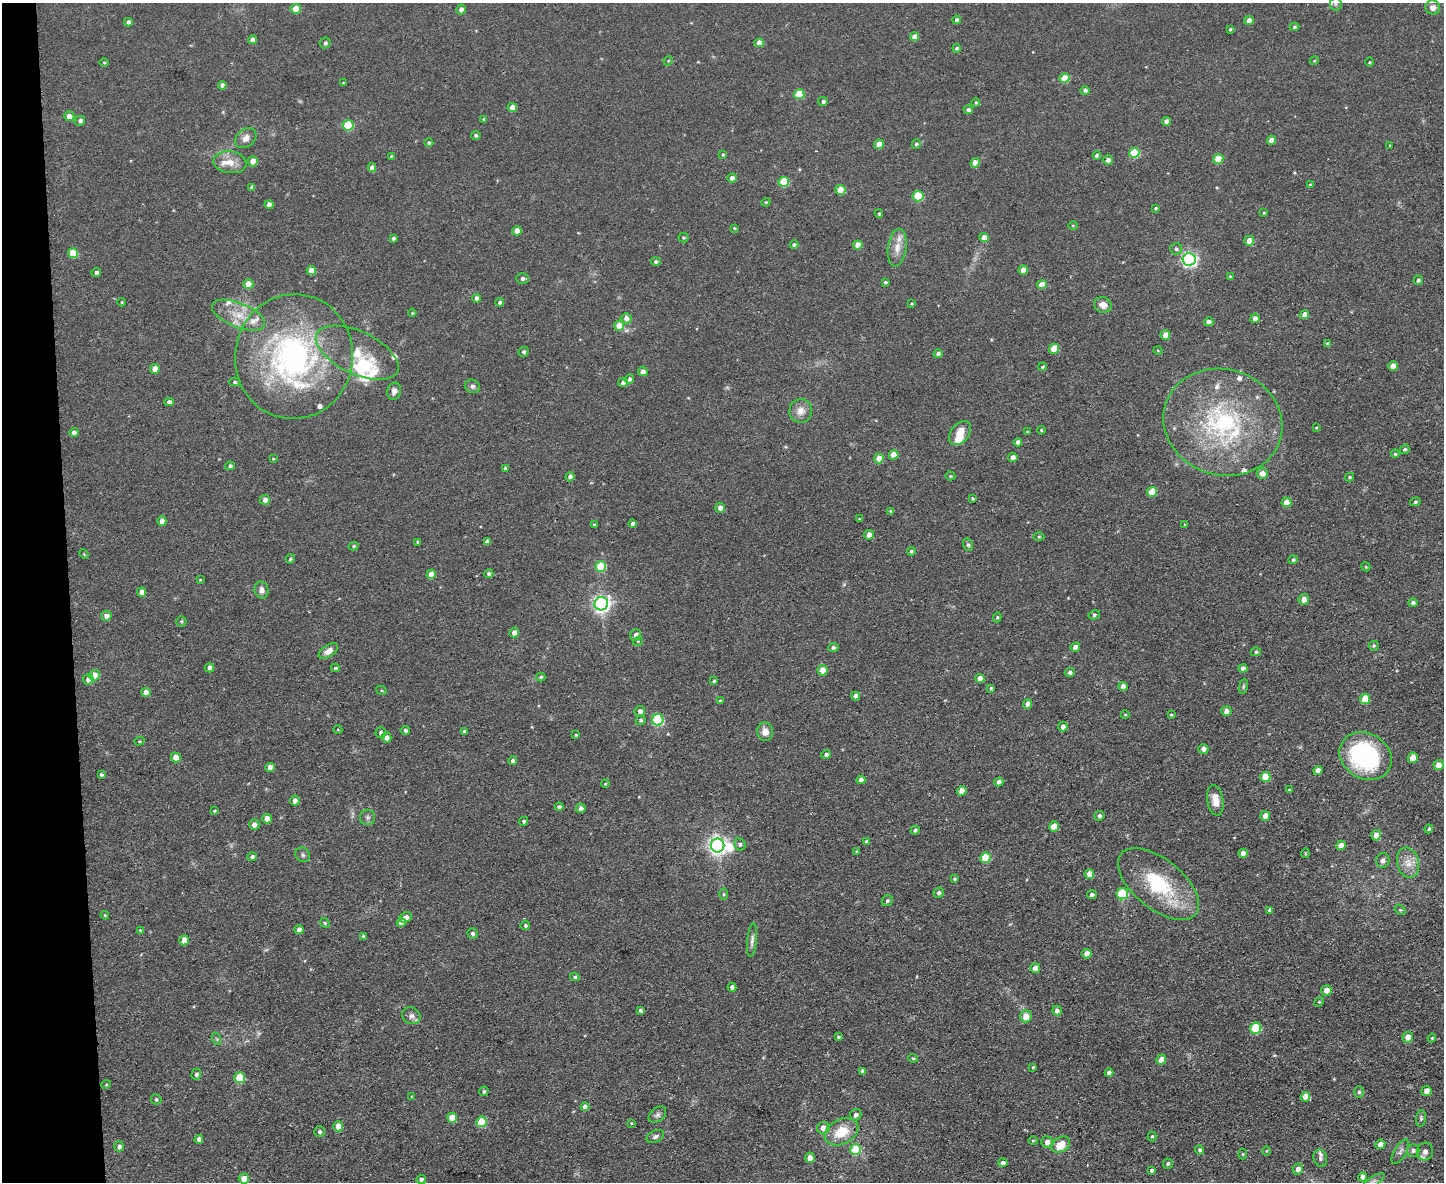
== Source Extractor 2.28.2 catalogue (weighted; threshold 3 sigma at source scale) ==
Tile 4 of 3 x 4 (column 1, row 2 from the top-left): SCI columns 239-1680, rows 2359-3538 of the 4693 x 4717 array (HDU 1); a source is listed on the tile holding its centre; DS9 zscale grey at full resolution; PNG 1446 x 1184 px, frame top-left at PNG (2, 3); each listed source drawn as its Kron ellipse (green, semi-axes under 4 px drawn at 4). Shown black and unused: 5% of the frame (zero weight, under 2 of 3 exposures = <1% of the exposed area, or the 3 px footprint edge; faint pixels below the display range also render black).
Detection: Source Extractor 2.28.2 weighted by HDU 2 'WHT'; one run over the whole footprint, this tile lists its part. Background 0.0555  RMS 0.0087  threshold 0.039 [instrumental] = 3 sigma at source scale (4.5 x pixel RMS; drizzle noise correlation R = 1.50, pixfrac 1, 0.05/0.05 arcsec/px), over >= 5 px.
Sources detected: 361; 3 inside a brighter object's white glare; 1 cosmic-ray / hot-pixel residue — neither listed nor drawn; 17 inside a brighter listed object's ellipse — not listed separately; the other 340 listed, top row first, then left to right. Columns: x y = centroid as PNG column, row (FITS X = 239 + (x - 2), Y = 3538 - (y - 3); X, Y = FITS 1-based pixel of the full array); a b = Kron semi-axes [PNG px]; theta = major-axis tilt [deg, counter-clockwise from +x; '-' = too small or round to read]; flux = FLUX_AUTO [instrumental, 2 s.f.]
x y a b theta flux
1336 4 6 6 - 1.8
1433 7 7 7 - 4.5
296 9 5 5 - 15
461 9 5 4 - 3.9
957 20 4 4 - 2.2
1249 20 4 4 - 7
128 22 4 4 - 2.9
1294 27 5 4 - 1.5
1230 29 3 3 - 1.1
915 37 4 4 - 9.1
252 40 4 4 - 5.2
325 43 5 5 - 2.1
759 43 4 4 - 9.3
957 48 4 3 - 1.9
668 61 5 4 - 0.78
1314 61 4 3 - 0.78
104 62 5 3 - 0.8
1369 62 5 3 - 0.76
1064 78 5 4 - 17
343 83 3 3 - 0.9
222 85 4 4 - 3.2
1085 91 5 4 - 2.3
799 94 5 5 - 27
823 101 5 4 - 2.1
976 103 5 4 - 1.2
512 107 5 4 - 7.9
968 110 4 4 - 2.5
69 116 5 5 - 8.5
484 119 4 3 - 1.8
80 121 5 4 - 2.7
1166 121 4 4 - 5.3
348 125 5 5 - 43
476 135 4 4 - 1.6
246 138 12 8 40 6
1271 140 5 4 - 8.4
429 143 4 4 - 1.7
879 144 5 4 - 9.3
916 144 5 4 - 1.6
1390 145 3 3 - 0.7
1134 153 5 5 - 35
723 155 4 3 - 1.2
1097 155 4 4 - 2.3
391 156 4 3 - 1.4
1218 159 5 5 - 21
1108 160 5 4 - 3.9
253 161 5 5 - 11
230 162 16 11 -8 10
975 163 4 4 - 9.1
372 168 4 4 - 4.4
732 178 5 4 - 4.3
784 182 5 5 - 30
1310 185 4 3 - 1.2
252 187 4 4 - 2.6
840 190 5 5 - 18
918 196 5 5 - 35
766 202 4 3 - 0.88
269 205 4 4 - 5.3
1156 208 4 3 - 1.2
879 213 4 3 - 1.2
1264 213 4 3 - 0.81
1073 225 5 3 - 0.73
734 228 3 2 - 0.76
517 231 5 4 - 7.3
683 237 5 5 - 1.2
984 237 5 4 - 7.7
393 238 4 4 - 1.7
1249 241 5 5 - 9.5
794 245 4 4 - 2.2
858 245 4 4 - 9.2
897 248 19 9 82 9.2
1176 249 6 5 - 1.9
73 253 5 5 - 21
1189 259 6 6 - 230
656 261 5 4 - 2.2
1023 270 4 4 - 8
311 271 4 4 - 10
96 272 5 4 - 2.7
1230 277 4 3 - 0.98
522 278 6 5 - 3.1
1418 280 5 4 - 1.6
885 282 4 3 - 1.4
248 284 5 5 - 14
1042 285 5 4 - 12
476 298 4 4 - 3.2
122 302 4 3 - 0.74
500 302 4 4 - 1.9
911 303 3 2 - 0.73
1103 305 9 7 -22 6.5
412 313 4 3 - 0.82
239 315 28 12 -22 19
1304 315 5 4 - 5.3
626 318 5 5 - 4.7
1255 318 5 4 - 4.1
1209 322 4 4 - 6.8
619 326 5 5 - 13
1165 335 5 4 - 7
1328 344 4 4 - 2.9
1054 349 5 5 - 20
1158 351 4 3 - 0.65
524 352 5 4 - 1.9
357 353 44 21 -25 30
938 354 4 4 - 2.5
294 357 62 59 80 210
1393 366 5 4 - 7.3
1042 367 4 3 - 1
155 369 5 5 - 9.7
643 371 5 5 - 3.7
629 379 5 4 - 2.1
234 382 5 4 - 1.2
623 383 5 4 - 3
472 386 8 6 -23 2.4
394 391 8 7 - 4.3
169 402 4 4 - 3.3
801 411 12 11 - 7.4
1223 422 60 53 -18 140
1316 428 4 3 - 0.8
1041 430 4 3 - 0.74
74 432 4 4 - 3.4
1027 432 4 3 - 1.1
960 433 13 9 51 13
1018 442 4 4 - 3.2
1405 449 5 4 - 1.6
1395 454 4 4 - 1.4
894 455 5 4 - 12
1013 457 5 4 - 4.2
879 458 5 5 - 11
273 459 4 3 - 0.98
230 466 5 4 - 2
505 468 4 4 - 1.5
1262 473 5 5 - 7.1
950 476 5 4 - 0.87
570 477 4 4 - 2.8
1350 477 4 3 - 1.1
1152 492 5 5 - 19
973 499 3 3 - 1.1
265 500 5 5 - 4.5
1286 502 5 5 - 13
1415 502 5 4 - 1.4
720 508 5 4 - 4.6
891 511 4 4 - 1.1
859 519 4 3 - 0.91
162 521 5 4 - 7
632 524 4 4 - 2.1
594 525 3 3 - 1.1
1185 525 4 3 - 0.85
869 535 5 5 - 6.8
1039 537 5 3 - 0.9
418 542 4 4 - 1.4
487 542 4 4 - 3.5
968 545 6 5 - 1.7
354 546 5 4 - 1.3
911 551 4 4 - 1.5
84 554 5 4 - 0.85
290 559 5 4 - 1.5
1293 560 4 4 - 1.7
601 567 5 5 - 35
1366 567 5 3 - 0.84
431 574 5 4 - 9.8
489 574 4 4 - 2.3
200 580 3 3 - 0.68
261 590 8 7 - 4.3
142 592 5 4 - 6.4
1304 599 5 5 - 6.7
1413 603 5 4 - 2.5
601 604 7 6 - 320
1094 615 6 4 18 1.3
106 616 5 5 - 5
997 617 5 4 - 1.1
181 621 5 5 - 1.4
514 632 5 4 - 6
636 635 6 5 - 3.1
638 641 5 3 - 0.7
1374 646 5 4 - 1.1
833 647 5 4 - 2.3
1075 647 4 4 - 5
328 651 11 6 34 5.6
1256 652 5 4 - 1.9
209 668 4 4 - 4.2
335 668 4 3 - 1.5
1243 668 4 4 - 3.5
823 670 5 5 - 14
1070 673 5 4 - 2.5
94 675 5 5 - 11
541 677 5 3 - 1.4
980 678 4 4 - 6.4
88 679 5 5 - 5.2
714 681 4 4 - 1.2
1123 686 4 4 - 4.2
1243 686 7 3 81 1.2
991 688 4 4 - 1.3
381 690 5 3 - 0.99
146 692 4 4 - 6.4
856 696 4 4 - 5.2
1365 699 5 5 - 22
720 701 4 4 - 1.2
1028 704 5 4 - 4.9
640 711 5 5 - 3.9
1226 711 5 5 - 5.7
1125 715 4 3 - 0.7
1171 715 4 3 - 0.95
641 720 5 4 - 1.4
658 720 5 5 - 68
1063 727 5 4 - 3.8
338 730 4 3 - 0.7
405 730 5 4 - 2.1
464 731 4 4 - 1.9
765 732 9 8 - 7.1
381 733 5 5 - 3.2
576 735 4 3 - 0.93
387 738 5 4 - 3.7
139 741 5 4 - 0.93
1203 749 5 4 - 3.7
826 754 5 4 - 2.2
1365 756 27 22 -31 120
176 758 5 5 - 11
1413 758 5 5 - 12
513 761 4 4 - 2.6
1438 765 5 5 - 8.7
270 767 5 4 - 7.4
1318 771 5 4 - 7.1
101 774 4 3 - 1.6
1265 777 5 5 - 22
861 780 4 4 - 3.7
999 782 4 4 - 3.3
605 784 4 3 - 0.76
1289 790 4 3 - 1.3
962 791 5 4 - 8.8
1215 800 15 8 -81 9.7
295 801 5 4 - 4.7
559 807 4 4 - 2.3
581 808 5 4 - 3.2
214 811 4 4 - 0.98
1099 816 5 5 - 2.1
1265 816 5 4 - 8.3
367 817 7 7 - 2.6
267 819 5 4 - 9.4
524 821 5 4 - 1.5
254 825 5 5 - 5
1054 826 5 5 - 15
1429 829 4 4 - 1.1
915 830 4 4 - 1.9
1376 835 5 5 - 7.1
866 842 4 3 - 1.9
740 844 6 5 - 1.9
1341 845 5 4 - 7.5
718 846 7 6 - 390
857 852 4 4 - 1.3
1243 853 5 4 - 6.3
1305 853 5 2 - 0.74
303 855 8 6 -46 2.1
252 857 4 4 - 2.4
985 858 5 5 - 30
1383 860 7 6 - 3.7
1408 863 15 11 -75 10
1089 874 5 5 - 7.6
955 879 3 3 - 1.2
1158 884 48 25 -39 63
939 893 5 5 - 1.9
724 894 6 4 -89 1.1
1122 894 6 5 - 63
1092 895 5 4 - 2.3
887 901 6 5 - 1.7
1270 910 4 4 - 2.4
1400 910 6 4 -40 1.2
105 915 4 4 - 0.94
405 917 6 5 - 5.4
325 923 5 4 - 1.2
401 923 4 4 - 4.2
525 925 5 4 - 1.9
140 930 4 4 - 0.98
299 930 4 4 - 3.6
472 934 5 5 - 2
364 937 4 4 - 1.7
184 940 5 4 - 9.1
752 940 17 5 85 3.6
1087 954 5 4 - 6.6
1035 968 5 5 - 7.5
575 977 5 4 - 1.6
732 987 4 4 - 3.1
1326 990 5 5 - 7
1319 1002 5 4 - 0.78
641 1010 4 3 - 2.1
1057 1011 5 4 - 3.5
411 1016 9 8 - 3.6
1026 1016 6 5 - 9.8
1256 1028 5 5 - 47
838 1037 4 3 - 1.1
1408 1037 5 5 - 7
1432 1038 4 3 - 0.96
217 1039 6 4 -71 1.3
913 1058 5 4 - 1.2
1161 1060 5 4 - 7.9
1033 1067 3 3 - 0.93
862 1071 4 4 - 2.4
1109 1073 4 4 - 3.5
196 1074 5 5 - 2
240 1078 5 5 - 27
106 1085 5 3 - 0.8
484 1091 5 4 - 1.4
1427 1091 5 5 - 7.1
1359 1092 6 5 - 1.7
412 1097 4 4 - 1.1
1305 1097 5 5 - 9.6
156 1099 5 5 - 1.6
585 1107 4 4 - 5.8
657 1115 10 6 38 3
856 1115 6 5 - 3.2
452 1118 5 5 - 14
1421 1118 8 5 82 1.8
481 1122 5 5 - 25
631 1123 3 3 - 0.81
338 1126 5 5 - 13
823 1128 6 6 - 6.3
319 1132 5 5 - 1.9
841 1132 18 12 28 22
655 1136 9 6 26 2.7
1152 1136 5 4 - 1
199 1139 4 4 - 3.7
1033 1141 4 4 - 0.96
1047 1142 5 5 - 5.2
1380 1144 5 4 - 4.9
1061 1145 10 7 33 15
119 1146 5 4 - 2.9
855 1150 5 5 - 42
1200 1150 5 4 - 1.9
1413 1150 6 6 - 2.3
1266 1151 5 3 - 0.77
1400 1152 14 6 60 3.4
1425 1152 9 8 - 4.2
1243 1154 5 3 - 0.83
810 1158 5 5 - 7.2
1320 1158 9 6 -71 3.2
1003 1163 5 4 - 3.4
1168 1164 5 5 - 1.6
1298 1169 5 5 - 4.3
1152 1170 4 3 - 2.3
1363 1177 4 4 - 5.1
244 1179 5 5 - 11
421 1179 5 4 - 2.5
1373 1182 13 4 34 3.3
Isophote crosses this tile's border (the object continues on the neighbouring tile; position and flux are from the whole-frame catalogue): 2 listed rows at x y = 1336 4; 1373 1182